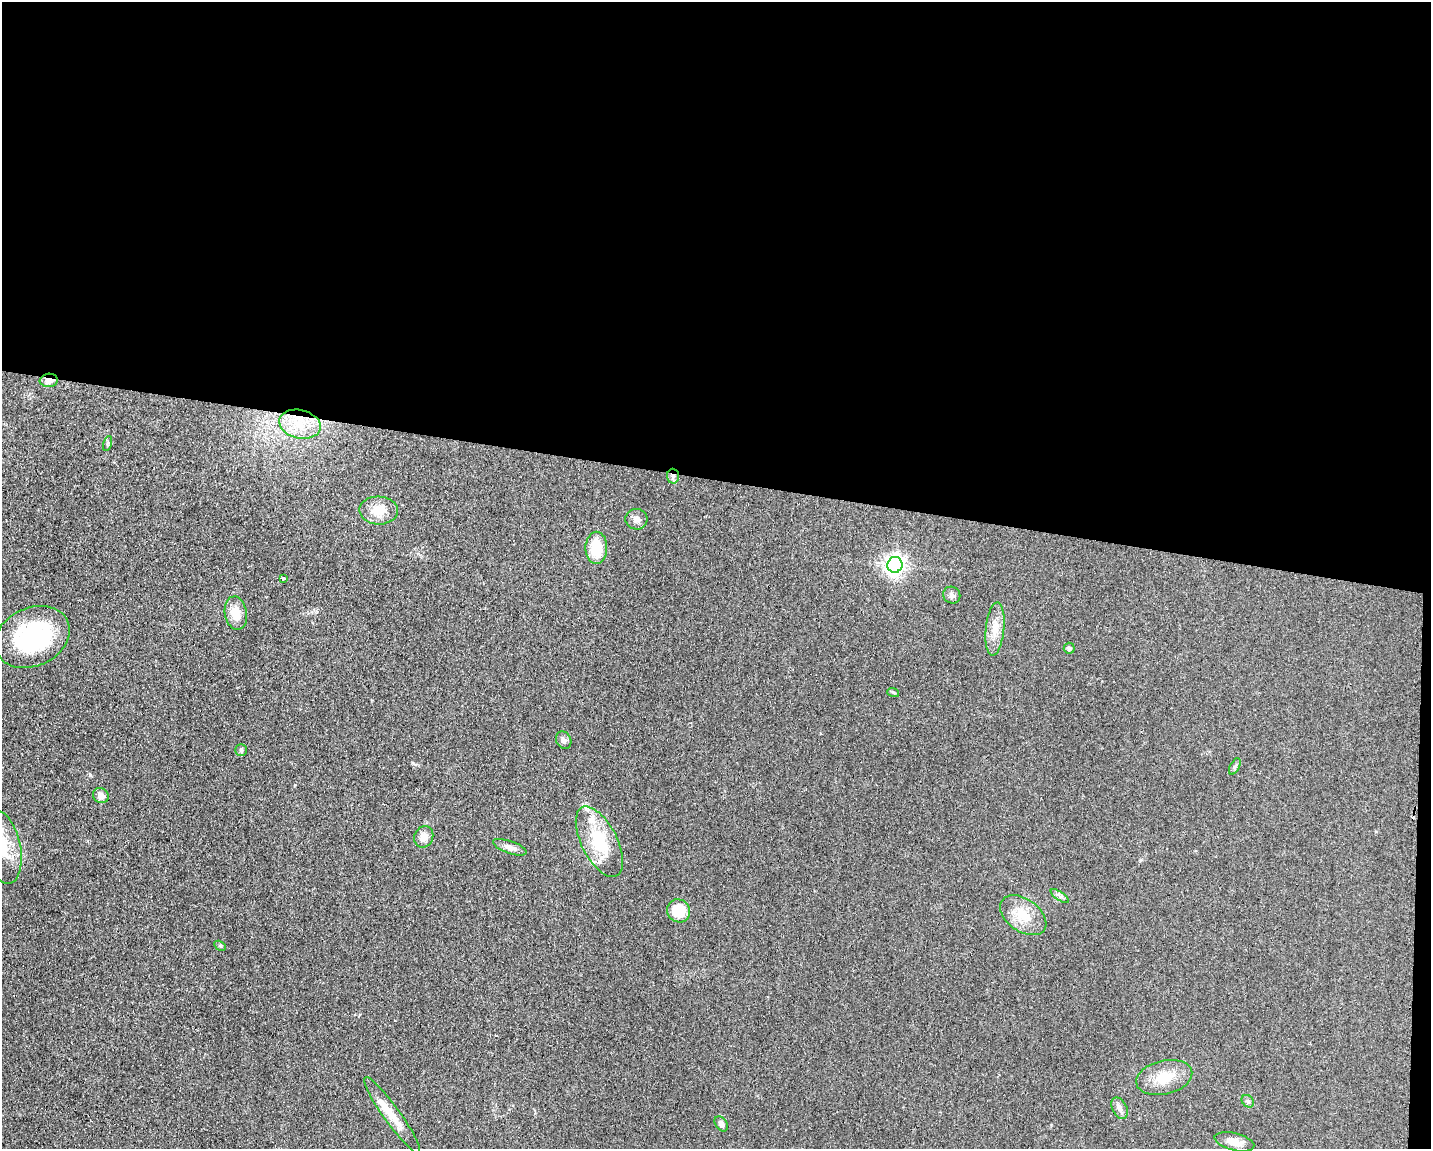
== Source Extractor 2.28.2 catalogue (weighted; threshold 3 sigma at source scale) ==
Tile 3 of 3 x 4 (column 3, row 1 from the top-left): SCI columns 2975-4403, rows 3441-4587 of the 4643 x 4587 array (HDU 1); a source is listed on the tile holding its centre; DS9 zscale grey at full resolution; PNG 1433 x 1151 px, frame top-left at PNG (2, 2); each listed source drawn as its Kron ellipse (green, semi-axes under 4 px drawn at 4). Shown black and unused: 42% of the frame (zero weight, under 2 of 3 exposures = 2% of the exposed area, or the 3 px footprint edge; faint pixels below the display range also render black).
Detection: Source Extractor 2.28.2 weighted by HDU 2 'WHT'; one run over the whole footprint, this tile lists its part. Background 0.0621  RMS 0.0099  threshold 0.0448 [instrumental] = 3 sigma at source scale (4.5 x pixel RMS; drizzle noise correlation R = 1.50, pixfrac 1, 0.05/0.05 arcsec/px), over >= 5 px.
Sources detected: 37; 2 cosmic-ray / hot-pixel residue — neither listed nor drawn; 2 inside a brighter listed object's ellipse — not listed separately; the other 33 listed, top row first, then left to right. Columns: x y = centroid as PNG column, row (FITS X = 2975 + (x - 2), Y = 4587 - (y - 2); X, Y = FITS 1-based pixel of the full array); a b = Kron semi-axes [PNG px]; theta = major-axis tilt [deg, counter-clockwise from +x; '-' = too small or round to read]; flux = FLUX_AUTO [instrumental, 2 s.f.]
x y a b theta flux
49 380 9 6 6 7.9
300 424 21 14 -13 24
107 444 8 3 71 1.2
673 476 7 6 - 3.4
379 510 19 14 -2 17
636 519 11 10 - 5.4
596 548 16 11 88 30
895 565 8 7 - 550
283 579 4 3 - 13
952 595 9 8 - 3.2
236 613 17 11 -80 15
995 629 26 9 84 13
32 637 39 29 24 100
1069 648 5 5 - 2.3
893 692 6 3 -19 1.1
564 740 9 7 -62 3.9
241 750 5 5 - 1.7
1235 766 9 4 62 2.1
101 796 8 7 - 6.4
424 837 11 9 67 7.3
599 842 38 18 -63 46
2 847 37 18 -78 36
510 847 17 6 -19 5.4
1060 896 10 4 -34 2.8
679 911 12 11 - 27
1023 915 26 16 -35 23
220 946 6 4 -30 1.3
1164 1077 28 17 13 23
1248 1101 7 5 -46 1.9
1120 1108 11 7 -63 4.3
392 1115 46 8 -54 19
721 1124 8 5 -55 3.8
1234 1142 20 8 -14 10
Overlapping masked pixels (flux is a lower limit): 2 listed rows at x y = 49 380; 673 476
Isophote crosses this tile's border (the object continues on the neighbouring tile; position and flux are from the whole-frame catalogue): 1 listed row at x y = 2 847
Unlisted compact peaks at least as high as the median listed source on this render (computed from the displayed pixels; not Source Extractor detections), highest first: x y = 90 775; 413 763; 295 785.